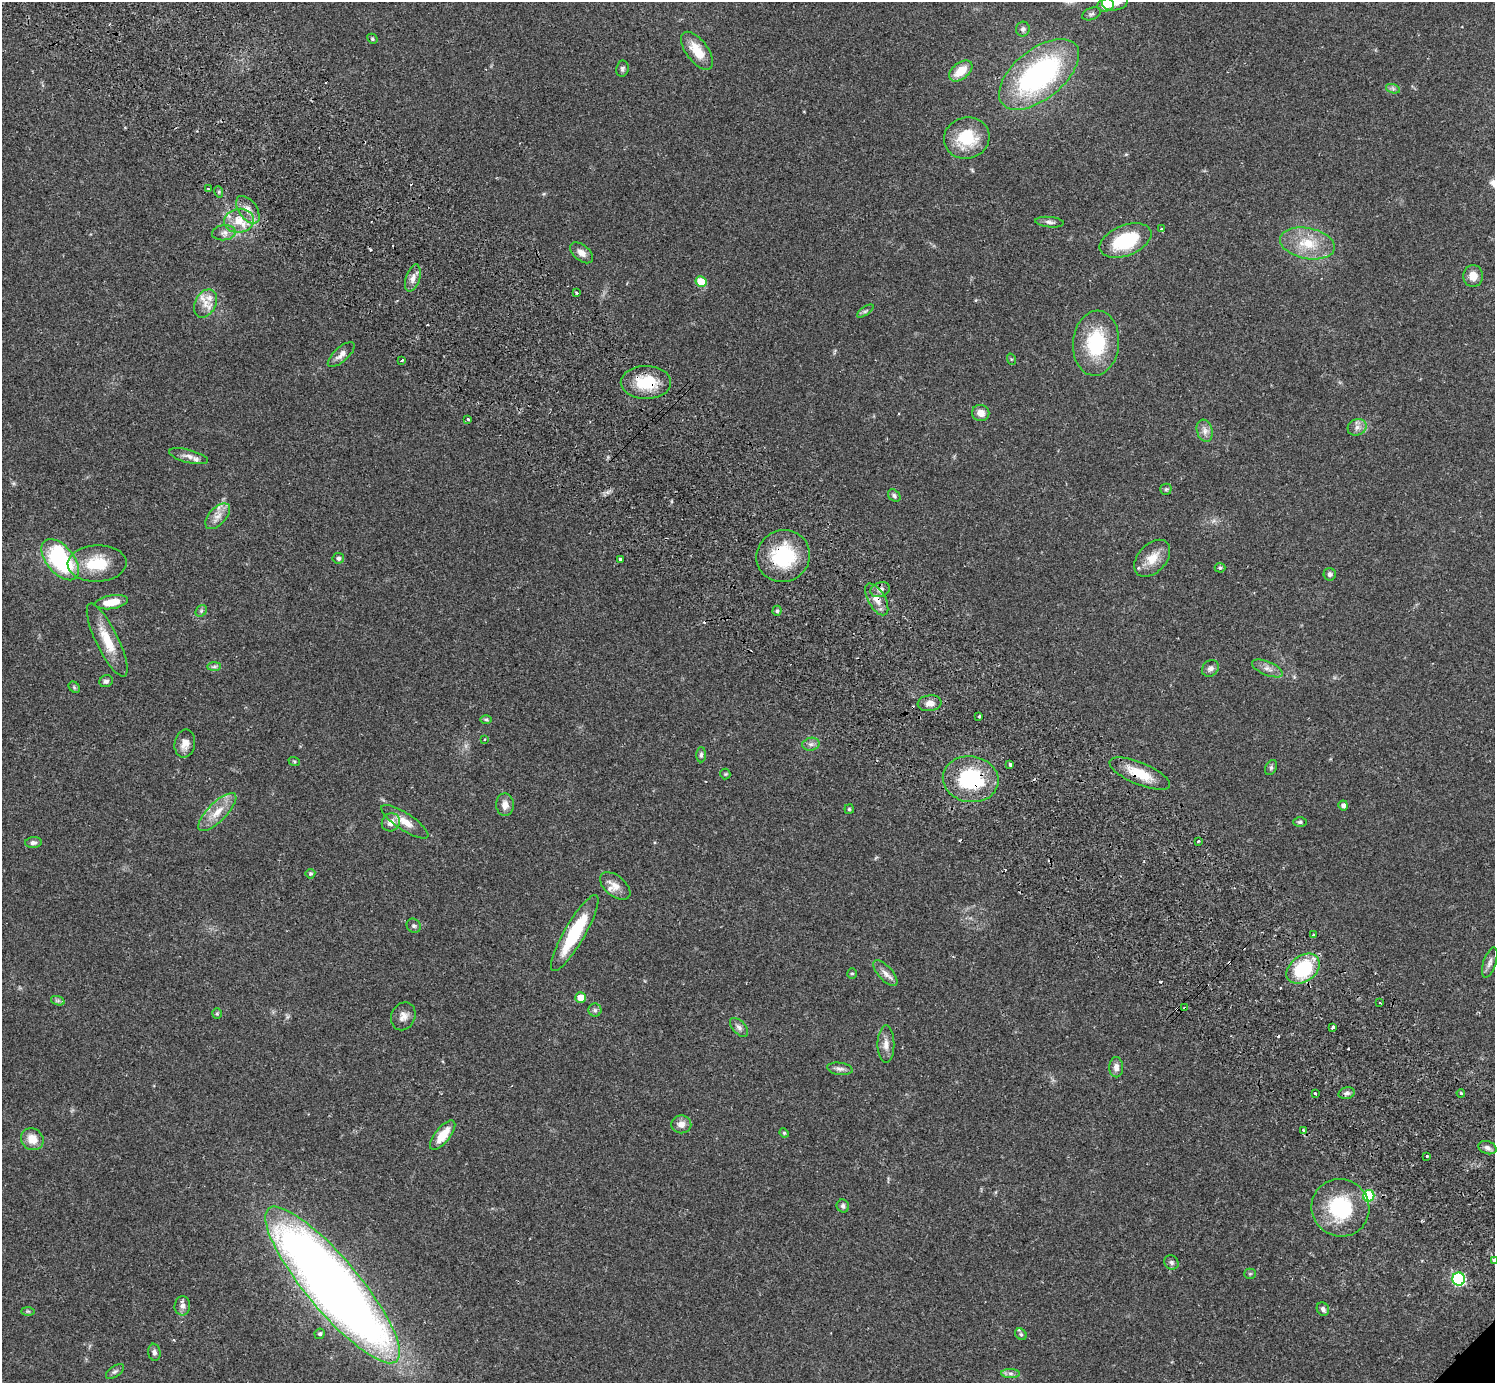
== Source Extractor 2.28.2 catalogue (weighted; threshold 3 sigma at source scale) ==
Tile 11 of 4 x 4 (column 3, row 3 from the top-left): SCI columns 3031-4523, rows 1585-2965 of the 6063 x 6071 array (HDU 1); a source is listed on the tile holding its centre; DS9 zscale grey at full resolution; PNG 1497 x 1385 px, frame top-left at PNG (2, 2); each listed source drawn as its Kron ellipse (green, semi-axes under 4 px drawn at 4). Shown black and unused: <1% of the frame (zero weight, under 2 of 3 exposures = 3% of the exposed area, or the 3 px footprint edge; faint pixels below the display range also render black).
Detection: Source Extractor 2.28.2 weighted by HDU 2 'WHT'; one run over the whole footprint, this tile lists its part. Background 0.0823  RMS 0.0059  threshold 0.0265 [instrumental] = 3 sigma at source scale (4.5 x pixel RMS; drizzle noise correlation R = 1.50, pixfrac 1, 0.05/0.05 arcsec/px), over >= 5 px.
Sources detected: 142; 1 inside a brighter object's white glare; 9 cosmic-ray / hot-pixel residue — neither listed nor drawn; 4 inside a brighter listed object's ellipse — not listed separately; the other 128 listed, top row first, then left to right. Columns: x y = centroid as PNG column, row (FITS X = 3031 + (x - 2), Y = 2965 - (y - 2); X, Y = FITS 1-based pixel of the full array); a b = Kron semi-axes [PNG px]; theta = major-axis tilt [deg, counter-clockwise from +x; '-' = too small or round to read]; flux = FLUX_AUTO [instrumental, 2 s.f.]
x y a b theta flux
1115 2 13 8 9 6.3
1106 5 8 6 9 12
1091 14 9 6 21 1.5
1023 29 7 6 - 1.4
372 39 5 4 - 0.86
697 51 22 11 -53 11
622 69 8 6 81 1.4
961 71 13 8 38 10
1039 74 47 25 39 120
1393 89 7 4 -19 1.3
967 138 23 20 14 24
208 188 3 2 - 0.52
219 192 6 4 -72 0.83
248 210 16 9 -55 5.3
239 221 15 12 6 9.4
1049 222 14 5 -6 2.1
1162 229 4 3 - 1.4
224 233 12 7 6 3
1125 241 27 15 21 33
1307 243 27 15 -11 17
582 253 13 8 -40 3.7
1473 276 11 10 - 6.3
413 278 14 7 72 3.4
701 282 5 5 - 12
576 293 3 2 - 0.78
205 303 15 10 63 6.1
865 311 9 4 33 1.2
1096 343 32 23 85 35
341 355 17 7 42 3.6
1011 359 6 3 -72 0.65
402 360 4 2 - 0.98
646 382 25 16 0 20
981 413 8 8 - 4.2
468 419 3 2 - 0.77
1357 427 9 8 - 2.9
1205 431 11 7 -73 3.2
188 456 20 6 -14 3.4
1166 489 5 5 - 0.93
894 496 7 5 -46 1.4
218 516 16 8 46 4.9
783 556 27 25 23 36
338 558 6 5 - 1.4
1152 558 21 14 47 9.6
60 560 24 13 -50 65
621 560 3 3 - 2.5
97 563 29 18 2 21
1220 568 5 5 - 0.85
1330 574 6 6 - 1.7
880 590 10 7 20 2.8
877 599 18 8 -60 5.5
112 602 16 7 9 9.3
201 611 6 5 - 1.2
777 611 5 4 - 1
107 640 40 11 -64 14
214 667 7 4 0 1.4
1210 668 9 7 39 2.2
1267 668 16 7 -22 3.4
106 681 7 6 - 1.9
74 687 6 5 - 0.9
929 703 12 8 7 3.7
979 717 3 3 - 0.78
486 719 6 4 -1 0.79
484 739 3 2 - 0.51
185 744 14 10 79 5
811 744 8 6 11 2
701 755 7 5 88 1.3
294 761 6 3 -19 0.67
1010 764 4 3 - 1.9
1271 767 8 5 64 1.2
725 774 5 5 - 0.77
1140 774 32 11 -23 14
971 779 28 23 -8 43
505 805 11 9 -90 4.2
1343 805 5 5 - 2.4
849 809 5 4 - 0.69
217 812 25 9 45 9.5
391 822 9 8 - 4.3
405 822 27 8 -33 7.6
1300 822 7 5 1 1.1
1198 841 3 3 - 1.5
33 843 8 5 5 1.7
310 874 5 5 - 0.89
615 886 18 10 -39 5.5
414 926 7 6 - 1.4
575 933 43 10 60 35
1313 934 3 3 - 0.85
1490 963 16 6 72 2.6
1303 969 18 13 37 37
852 973 5 5 - 0.84
885 973 16 7 -48 3.7
580 997 5 5 - 6.4
58 1001 7 4 -18 1.2
1380 1003 3 2 - 0.49
1185 1008 3 3 - 2.1
595 1010 6 6 - 1.4
217 1013 5 4 - 0.71
403 1016 14 12 66 4.2
739 1027 11 6 -47 2.3
1333 1027 4 3 - 1.7
886 1044 19 8 90 4.7
1116 1067 10 7 -90 3.1
840 1069 13 6 -7 2.2
1315 1093 3 2 - 0.49
1347 1093 8 6 15 1.6
1461 1093 4 3 - 0.64
681 1124 10 9 - 3.7
1303 1130 4 3 - 0.81
784 1133 5 4 - 0.63
443 1135 18 7 51 11
32 1139 12 10 -38 7.9
1487 1148 9 6 -19 2.2
1427 1156 3 3 - 1.2
1369 1196 6 5 - 34
843 1206 6 6 - 1.6
1340 1208 29 28 - 41
1494 1260 4 3 - 3.2
1171 1262 7 6 - 1.5
1250 1274 5 5 - 0.77
1459 1279 6 6 - 62
332 1285 100 26 -50 770
182 1306 9 8 - 2.8
1323 1309 7 6 - 1.7
28 1311 7 4 -1 0.87
320 1334 5 5 - 1.3
1021 1334 6 5 - 0.96
154 1352 8 6 -81 1.7
115 1372 10 5 36 1.5
1010 1373 9 4 -1 1.9
Overlapping masked pixels (flux is a lower limit): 6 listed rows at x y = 646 382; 783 556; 877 599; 1140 774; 971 779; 1185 1008
Isophote crosses this tile's border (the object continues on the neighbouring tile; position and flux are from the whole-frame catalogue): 3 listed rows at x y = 1115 2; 1106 5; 1494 1260